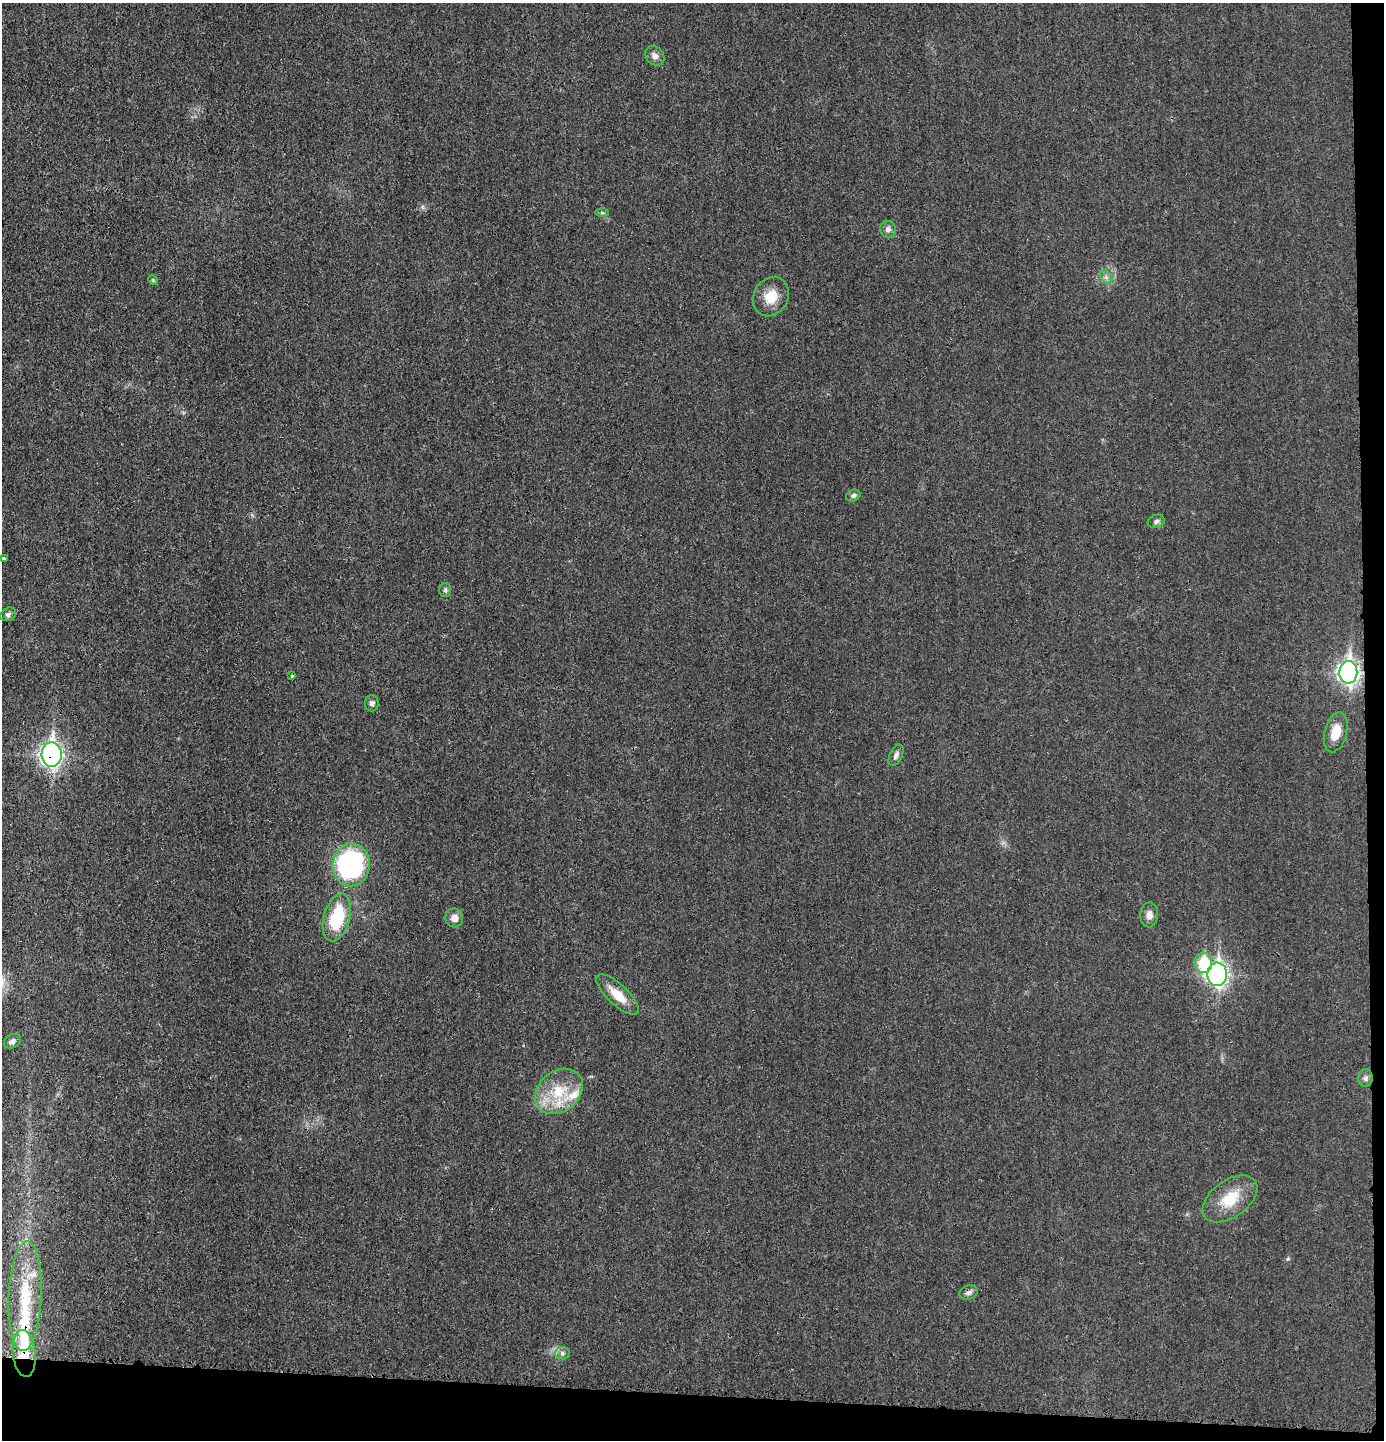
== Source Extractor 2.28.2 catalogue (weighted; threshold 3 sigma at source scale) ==
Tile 9 of 3 x 3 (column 3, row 3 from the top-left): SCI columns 2867-4248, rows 3-1440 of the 4357 x 4324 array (HDU 1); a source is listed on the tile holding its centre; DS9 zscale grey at full resolution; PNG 1386 x 1442 px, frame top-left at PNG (2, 3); each listed source drawn as its Kron ellipse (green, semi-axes under 4 px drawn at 4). Shown black and unused: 5% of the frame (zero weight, under 3 of 4 exposures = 1% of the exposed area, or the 3 px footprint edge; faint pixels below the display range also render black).
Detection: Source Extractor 2.28.2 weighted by HDU 2 'WHT'; one run over the whole footprint, this tile lists its part. Background 0.0212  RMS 0.0047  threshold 0.0211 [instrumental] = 3 sigma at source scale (4.5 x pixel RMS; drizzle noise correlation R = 1.50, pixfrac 1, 0.05/0.05 arcsec/px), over >= 5 px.
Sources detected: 36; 4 inside a brighter listed object's ellipse — not listed separately; the other 32 listed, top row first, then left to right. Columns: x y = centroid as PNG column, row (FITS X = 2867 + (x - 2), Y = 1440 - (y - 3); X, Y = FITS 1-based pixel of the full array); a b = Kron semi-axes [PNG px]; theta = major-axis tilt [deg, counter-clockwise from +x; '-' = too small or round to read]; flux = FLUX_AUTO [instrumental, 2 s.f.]
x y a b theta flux
655 56 11 8 -46 2.4
602 213 6 4 -1 0.73
888 229 8 8 - 2
1106 277 7 5 -45 1.3
153 280 5 4 - 0.56
771 297 20 17 58 8.5
853 496 7 5 23 1.2
1156 521 9 6 22 1.3
4 559 3 3 - 2.5
445 590 7 5 -90 0.93
8 614 8 6 29 1.4
1348 672 11 9 88 190
291 675 3 3 - 2.5
372 703 8 7 - 1.3
1336 732 20 11 76 7.4
52 754 12 10 -86 180
896 755 11 6 65 1.7
351 865 21 18 83 88
1149 915 12 9 87 3
337 917 24 13 74 24
454 918 9 9 - 3.4
1203 963 10 8 -90 19
1217 974 12 9 89 160
617 995 27 10 -43 9.1
12 1041 9 6 29 1.8
1365 1078 8 7 - 1.6
559 1091 26 20 39 18
1230 1199 31 18 36 14
968 1292 9 7 19 1.6
25 1296 55 16 88 34
24 1353 23 11 -84 18
562 1353 7 6 - 1.3
Overlapping masked pixels (flux is a lower limit): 2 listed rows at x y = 52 754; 24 1353